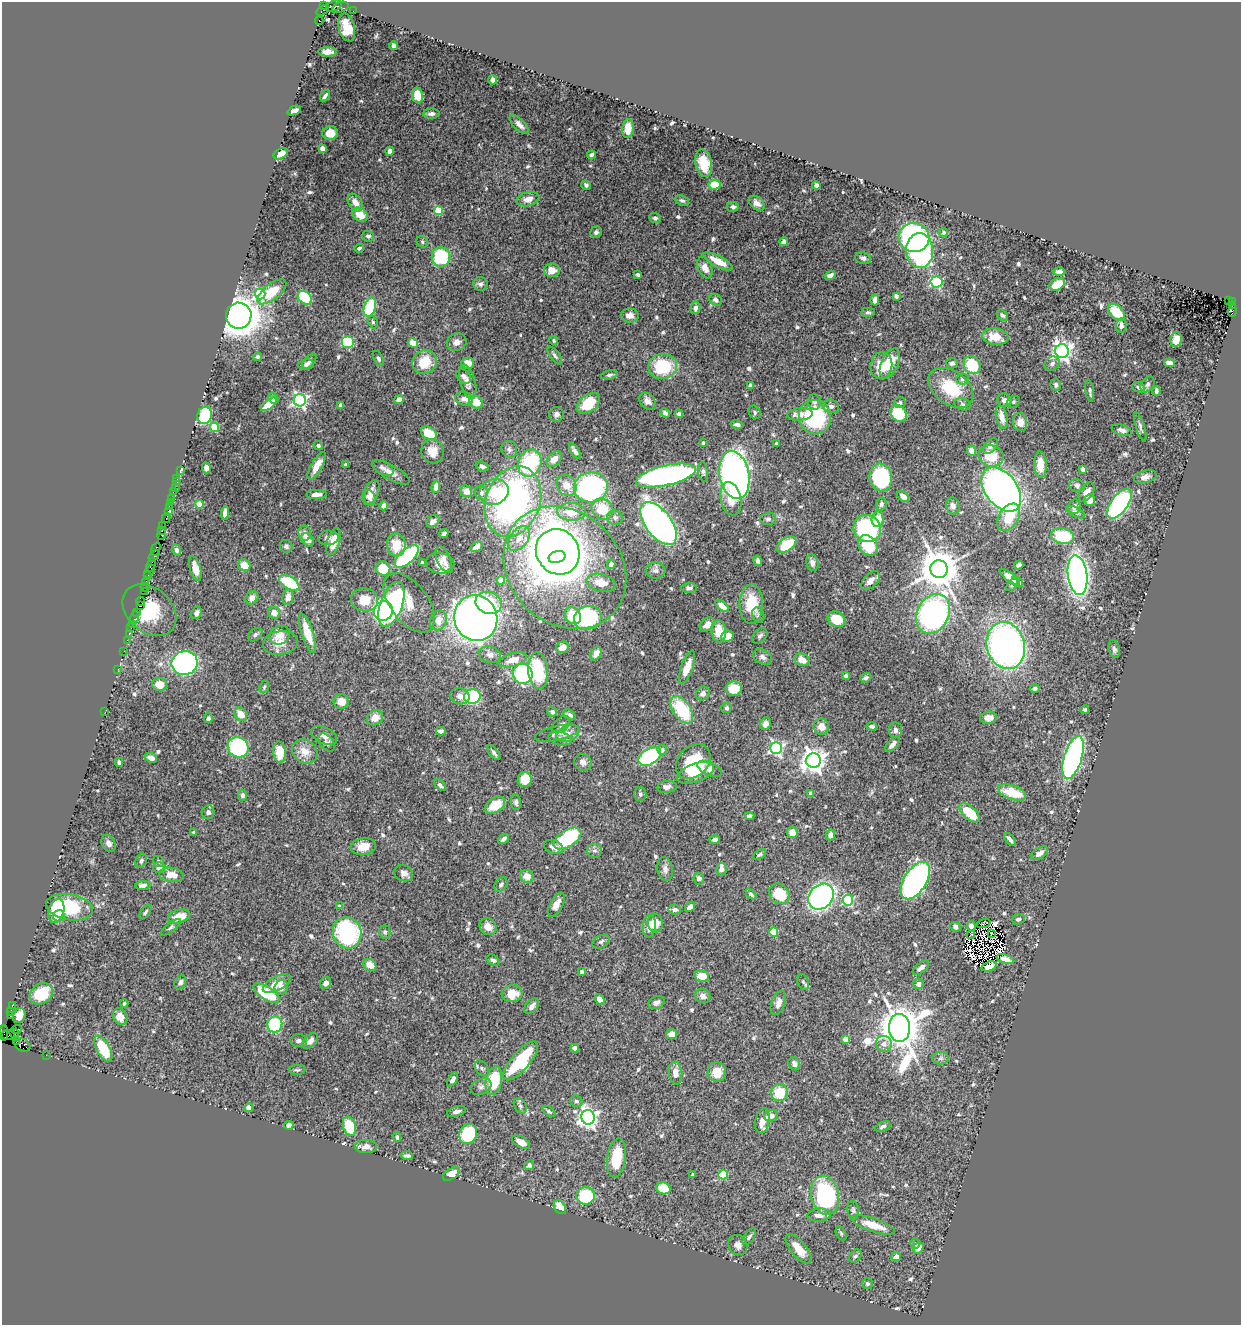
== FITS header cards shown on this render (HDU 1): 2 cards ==
NAXIS1  =                 1239
NAXIS2  =                 1323

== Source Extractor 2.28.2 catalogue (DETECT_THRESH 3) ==
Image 1239 x 1323 px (HDU 1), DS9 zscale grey, 1 PNG px = 1 image px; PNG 1243 x 1327 px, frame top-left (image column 1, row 1323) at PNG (2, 2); each listed source drawn as its Kron ellipse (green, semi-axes under 4 px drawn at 4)
Background 2.03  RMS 0.033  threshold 0.0984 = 3 sigma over >= 5 px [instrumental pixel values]
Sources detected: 664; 5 with non-positive FLUX_AUTO (blend fragments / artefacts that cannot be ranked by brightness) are neither listed nor drawn; of the other 659, the 500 brightest by FLUX_AUTO listed and drawn (159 fainter detections omitted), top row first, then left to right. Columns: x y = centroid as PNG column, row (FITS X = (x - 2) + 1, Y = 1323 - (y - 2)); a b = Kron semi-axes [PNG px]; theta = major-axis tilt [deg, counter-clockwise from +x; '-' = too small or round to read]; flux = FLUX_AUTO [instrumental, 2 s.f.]
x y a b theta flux
323 6 3 3 - 220
334 6 8 5 24 1400
340 7 9 5 20 660
323 10 7 3 30 280
353 11 2 2 - 39
319 21 4 3 - 1200
347 27 14 8 -76 43
394 46 4 3 - 8
328 52 9 4 -1 15
493 80 4 4 - 8.2
417 95 8 5 -80 43
325 96 6 3 52 4.5
294 111 7 4 23 8.3
431 114 8 5 1 8.7
519 124 12 5 -46 12
628 128 9 5 84 32
330 133 8 7 - 25
322 148 4 4 - 7.1
390 151 4 4 - 8.9
281 154 7 5 28 25
592 155 5 4 - 5.7
704 163 14 8 -78 40
586 185 5 4 - 4.4
715 185 6 5 - 51
816 185 4 4 - 9
528 199 11 7 14 20
682 201 7 5 -22 5.1
355 203 10 6 -54 17
757 203 9 6 -40 11
733 207 6 5 - 5.5
439 211 4 4 - 88
360 215 8 6 -35 32
655 218 5 4 - 5.2
596 232 6 5 - 5.5
943 232 4 4 - 5.9
368 236 6 5 - 5.5
914 237 15 14 - 450
422 242 6 5 - 4.2
784 242 4 4 - 10
359 248 5 4 - 5.1
920 250 17 13 -86 510
441 257 9 9 - 140
863 258 8 5 -15 6.5
718 261 16 5 -28 32
705 268 11 7 -69 16
552 270 8 7 - 21
1059 272 6 3 -1 9.5
638 275 4 3 - 4.6
830 275 6 4 33 11
936 282 6 5 - 190
480 284 7 7 - 7.3
1057 284 8 6 29 40
272 292 17 8 38 61
260 294 5 5 - 160
896 296 4 3 - 4.9
305 298 8 6 -41 170
716 300 7 5 -29 7.1
875 300 6 4 84 8.1
1228 300 3 3 - 570
1232 301 3 3 - 220
1232 306 4 2 - 410
370 307 10 6 74 140
695 308 6 5 - 8.7
1232 311 6 3 73 460
868 312 7 4 1 4.5
1116 312 10 6 -44 66
1002 315 6 4 -47 4.9
239 316 13 12 - 2500
630 316 9 7 -6 14
373 322 7 4 -62 4.2
1121 326 7 5 84 9.2
995 337 13 8 -7 36
1176 339 7 5 76 19
554 341 4 4 - 4.1
347 342 6 6 - 120
457 342 10 8 19 13
413 343 5 4 - 26
1062 351 7 7 - 1100
555 355 10 4 -54 6.4
258 357 4 4 - 4.5
378 359 8 4 -61 5.5
309 361 9 5 48 5.3
425 362 13 11 43 56
468 363 6 5 - 20
890 363 16 8 67 53
952 363 6 5 - 5.4
1169 363 5 4 - 10
1052 364 8 6 36 8.7
306 365 7 5 8 6
972 365 9 8 - 84
663 366 14 12 11 110
881 366 13 11 83 42
609 375 8 4 10 5.2
464 376 8 6 -41 5.9
962 379 6 5 - 5
468 382 17 8 -75 15
1148 384 8 6 57 6.1
750 385 4 3 - 6.6
1056 385 6 5 - 5.5
1138 387 6 5 - 5.6
951 388 25 16 -36 100
1090 391 11 4 -82 5.7
1156 391 5 3 - 5.6
273 398 5 4 - 7.6
464 399 9 6 -15 11
300 400 6 6 - 590
399 400 5 4 - 15
1004 400 7 6 - 9.6
647 401 9 7 -49 13
476 402 7 6 - 31
814 402 7 6 - 6.6
1013 402 7 5 34 4.2
588 403 13 8 39 76
900 403 6 5 - 4.4
269 404 9 4 36 30
962 404 8 6 -16 6.1
340 405 4 3 - 9.7
831 406 8 6 -16 7.4
755 412 7 5 -62 4.9
665 413 5 4 - 7.4
898 413 9 7 -50 98
556 414 7 7 - 8.2
679 414 4 4 - 6
800 414 13 6 5 19
205 415 9 7 74 160
815 417 17 16 - 200
1002 417 12 5 -77 21
1020 422 9 7 -82 21
737 425 7 4 -11 5.5
214 427 5 4 - 96
1140 427 15 4 -73 6.3
1122 430 10 5 -17 8.4
429 433 8 6 -31 51
703 443 3 3 - 4.3
776 443 3 3 - 4.6
318 446 5 4 - 4.8
990 446 9 5 50 9.4
509 449 8 7 - 7.3
433 451 12 11 - 27
575 451 8 4 -57 8.9
972 451 5 4 - 17
991 456 12 10 -18 67
554 459 9 6 45 19
530 463 14 11 66 170
346 464 3 3 - 4.5
1040 465 13 6 -88 32
317 466 15 5 60 29
482 466 7 4 -19 6.6
206 468 5 4 - 10
383 468 12 6 -29 8.4
1083 469 4 4 - 15
180 471 4 3 - 110
703 472 10 5 -81 5.5
391 473 21 7 -29 17
734 475 24 14 -79 930
666 476 30 10 13 670
881 477 14 11 -81 210
1145 477 11 6 13 11
177 479 3 2 - 29
177 482 2 2 - 130
567 485 11 9 -52 27
1077 485 8 6 -18 6
175 487 2 2 - 54
436 487 6 4 83 19
591 487 17 15 10 430
1001 489 25 16 -53 1200
174 491 3 2 - 160
466 491 6 5 - 19
494 492 15 12 22 56
1087 492 10 6 57 14
371 493 13 7 67 19
481 493 7 6 - 8
317 494 10 4 3 14
903 496 7 4 -44 15
370 498 8 5 -71 6.9
171 499 2 2 - 54
731 499 17 10 -78 35
1090 500 6 5 - 18
513 501 36 27 70 670
170 503 3 2 - 84
199 504 4 4 - 42
881 504 6 5 - 7.7
1119 504 17 8 54 550
169 506 3 2 - 350
384 506 4 4 - 17
953 506 8 6 -76 8.9
1074 507 7 6 - 10
602 509 11 10 - 60
168 511 3 3 - 240
571 512 14 9 -2 47
1076 512 10 5 -26 6.1
225 513 7 4 84 9.5
1009 517 15 9 56 52
166 518 5 3 - 450
615 518 8 7 - 6.5
768 519 8 6 4 5.8
878 519 7 6 - 29
433 521 7 5 36 8.5
659 523 25 13 -53 1100
163 526 2 2 - 130
867 528 14 13 - 230
162 531 3 3 - 390
305 533 7 6 - 12
444 534 4 3 - 5
162 535 5 3 - 460
1063 536 12 8 -11 120
328 538 10 7 4 9.2
519 538 14 9 53 22
307 540 7 5 -50 16
334 541 14 6 72 34
396 545 11 9 -83 42
786 545 11 6 33 73
868 545 11 9 -46 79
286 546 6 6 - 5.7
477 547 6 4 33 11
156 549 7 3 70 900
177 550 5 4 - 6.2
558 552 23 21 -57 1700
154 556 7 3 53 410
407 556 15 7 43 250
557 557 8 6 17 500
443 559 13 7 -68 11
758 561 5 3 - 5.9
422 563 4 3 - 4.2
440 563 14 10 -10 21
812 563 8 6 -79 9
611 564 4 4 - 11
151 565 7 3 69 1000
244 565 6 5 - 25
1019 565 5 4 - 5.2
383 568 7 7 - 56
565 568 67 55 -45 1200
195 569 13 5 -74 23
939 569 9 8 - 7700
149 571 7 2 57 610
656 571 10 8 -5 8.6
1078 575 20 9 -82 1300
148 576 4 3 - 400
1010 577 12 4 -35 19
501 580 4 4 - 49
871 581 11 6 46 16
1017 582 6 4 -36 9.6
145 583 3 3 - 280
289 583 11 6 -30 120
601 583 15 9 -14 31
1012 585 7 4 50 4.2
145 587 4 2 - 220
689 588 7 5 2 7.1
144 591 3 2 - 33
288 597 7 5 79 17
252 598 7 6 - 13
364 600 13 11 -9 46
140 601 4 2 - 160
409 603 34 19 -53 58
489 603 13 11 -20 77
391 604 23 11 70 470
751 604 20 12 89 65
140 606 3 2 - 200
722 606 8 4 -41 20
149 610 30 22 -41 160
383 611 10 9 - 260
136 612 2 2 - 130
197 613 6 5 - 7.7
274 613 6 6 - 15
933 614 21 16 63 560
758 615 8 6 -73 5.6
573 616 9 7 -48 66
134 618 7 2 70 280
476 618 23 21 -70 1700
588 618 14 11 15 250
837 619 9 7 -26 48
438 620 10 8 70 22
133 624 3 3 - 200
707 624 8 6 42 13
131 628 4 3 - 530
719 631 11 7 -83 45
129 633 4 2 - 210
307 633 21 6 -72 50
255 635 8 5 40 5.2
280 635 10 9 - 26
727 636 6 5 - 37
760 636 9 6 47 6
127 640 2 2 - 140
280 643 17 12 9 30
1006 645 24 19 -74 930
562 647 6 5 - 14
1114 649 9 5 -77 6.6
124 651 2 2 - 81
596 654 7 5 57 15
490 655 11 8 -16 11
762 657 10 7 -25 9.1
513 660 14 6 16 26
802 660 8 6 -23 24
185 663 13 12 - 580
687 667 17 5 70 26
118 669 2 2 - 99
538 671 18 10 -85 100
523 674 10 9 - 310
846 676 4 3 - 9.7
866 678 6 4 20 5
160 684 7 6 - 26
264 687 6 4 69 4.5
1035 688 5 4 - 6.3
734 689 8 7 - 42
703 694 7 6 - 10
460 696 10 8 -22 12
472 697 8 7 - 180
341 701 7 7 - 26
727 708 5 5 - 5.2
1085 709 4 4 - 4.2
682 710 15 8 -55 120
105 712 3 2 - 9.4
552 712 5 4 - 5.7
241 714 7 5 -52 26
570 715 6 4 -34 6.5
208 718 5 4 - 5
375 718 8 7 - 20
988 718 8 6 5 15
766 724 6 5 - 14
561 725 10 6 44 6.8
872 726 5 3 - 6.2
821 727 8 7 - 18
895 730 8 6 -83 9.9
441 731 5 4 - 7.5
557 733 22 7 12 16
568 734 12 7 23 16
324 735 14 8 -26 15
560 738 11 6 -13 10
327 743 10 6 -51 6.4
893 744 9 4 48 12
238 747 11 9 -38 220
776 748 6 6 - 480
662 750 5 5 - 6.9
305 751 13 11 -36 29
279 752 10 6 -85 40
494 753 9 4 -50 5.6
650 756 12 7 33 290
1073 757 22 9 73 620
151 758 6 4 -23 14
813 760 7 7 - 1900
119 762 4 3 - 4.5
583 762 9 8 - 9.9
693 762 19 14 45 110
709 769 13 6 -25 21
696 773 19 9 20 43
525 779 7 7 - 44
440 785 7 4 -44 5
667 787 10 6 8 8.6
1012 792 14 7 -19 68
811 793 4 4 - 14
640 794 7 6 - 5.6
243 795 5 4 - 5.6
516 802 8 5 -86 6.2
495 805 11 7 34 48
208 812 7 6 - 6.2
969 813 13 6 -43 60
750 816 4 4 - 8.4
194 832 4 3 - 4.7
792 832 6 5 - 19
830 835 5 5 - 13
567 838 15 8 32 160
503 839 6 3 38 5.9
1010 839 8 3 -49 7.2
715 840 5 4 - 7.2
108 843 9 6 -59 9.9
363 847 13 8 7 28
554 847 10 6 -22 13
595 850 7 7 - 6.5
1040 853 9 5 33 12
759 854 7 4 31 4.2
141 861 7 5 64 6
159 861 6 5 - 4.7
159 868 6 5 - 9.6
665 869 12 7 -80 11
721 869 6 5 - 9.8
404 873 10 8 -23 12
171 875 12 7 -9 24
527 876 7 6 - 26
699 879 6 5 - 7.9
915 881 21 11 58 950
143 885 7 4 5 9.5
501 885 8 5 55 6.1
751 894 6 4 -48 4.4
779 894 11 9 -44 77
821 897 14 11 46 690
848 900 5 5 - 200
556 905 13 6 61 17
340 906 4 4 - 5.9
69 907 24 13 -10 150
690 907 6 4 50 9.7
675 910 6 5 - 8.2
56 911 12 7 74 58
145 912 8 4 54 4.4
59 916 6 5 - 21
179 916 11 6 14 36
1018 919 6 5 - 6.6
655 923 9 7 -81 33
983 923 7 2 18 4.8
649 926 11 6 86 22
971 926 5 4 - 34
171 927 12 4 38 5.6
488 927 9 8 - 20
955 927 5 5 - 6.3
385 932 6 5 - 4.5
774 932 4 4 - 72
347 933 16 14 -75 290
991 934 4 2 - 4.7
971 935 4 2 - 4.4
601 942 9 6 31 6.3
1005 959 9 4 -17 11
493 960 7 5 -35 5.5
370 965 7 5 -36 28
989 966 8 5 20 25
921 968 10 5 39 8.4
582 972 4 4 - 9.1
702 976 7 6 - 34
180 982 7 5 60 8.1
803 982 8 5 -67 5.1
326 983 6 5 - 9.6
277 984 15 7 27 29
918 984 5 5 - 10
281 988 7 6 - 14
266 993 15 6 -32 100
41 994 12 10 32 61
512 994 10 8 5 38
703 996 8 7 - 12
600 999 5 4 - 14
124 1003 4 4 - 4.5
656 1003 8 6 27 7.9
778 1003 12 7 71 14
12 1005 3 2 - 130
532 1006 9 5 49 13
10 1011 4 3 - 440
10 1015 3 3 - 250
19 1016 8 6 69 22
120 1017 8 7 - 21
275 1024 8 7 - 170
899 1028 14 10 -88 9700
17 1030 5 3 - 190
4 1033 8 2 -89 77
14 1033 5 3 - 220
671 1034 5 5 - 17
8 1035 6 5 - 230
845 1039 4 4 - 34
17 1041 3 3 - 110
299 1041 8 6 -5 6.9
310 1041 9 6 46 15
884 1044 8 7 - 11
22 1045 8 6 -28 560
575 1048 4 4 - 7.7
103 1049 14 6 -61 98
46 1055 2 2 - 41
940 1058 8 6 2 6.3
521 1061 24 9 49 180
794 1064 7 5 -60 8.5
482 1068 9 6 -50 5.9
297 1070 8 5 3 4.3
717 1072 10 9 - 32
675 1073 11 6 -83 19
453 1079 7 4 58 11
494 1080 14 8 78 98
481 1087 11 7 24 9.7
779 1093 8 8 - 66
576 1101 6 5 - 5
520 1106 8 5 -54 6.6
249 1108 4 4 - 13
456 1111 9 5 17 11
549 1111 7 4 -37 4.2
771 1116 7 5 19 11
588 1117 7 6 - 1200
762 1121 13 7 78 26
289 1125 5 4 - 8.6
349 1126 10 6 -71 81
883 1126 8 4 23 6.4
468 1134 10 8 65 120
397 1137 5 4 - 4.5
521 1142 10 5 -28 19
366 1147 11 6 0 14
407 1156 6 3 -5 5.5
616 1158 20 9 82 74
529 1165 5 4 - 6.3
451 1174 9 5 33 23
693 1174 3 3 - 4.3
723 1175 5 4 - 110
663 1188 7 6 - 52
825 1195 19 14 -77 300
586 1196 9 8 - 120
560 1207 7 5 -53 31
853 1210 9 5 -83 5.8
819 1215 12 6 5 16
873 1225 23 6 -18 41
841 1233 7 5 -64 4.2
749 1237 10 4 57 5.4
915 1243 5 5 - 5.4
738 1245 10 9 - 13
918 1248 6 5 - 12
799 1249 18 7 -50 33
855 1256 7 5 50 5.1
896 1257 5 4 - 16
867 1284 5 5 - 4.7
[159 fainter detections neither listed nor drawn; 5 non-positive-flux detections neither listed nor drawn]